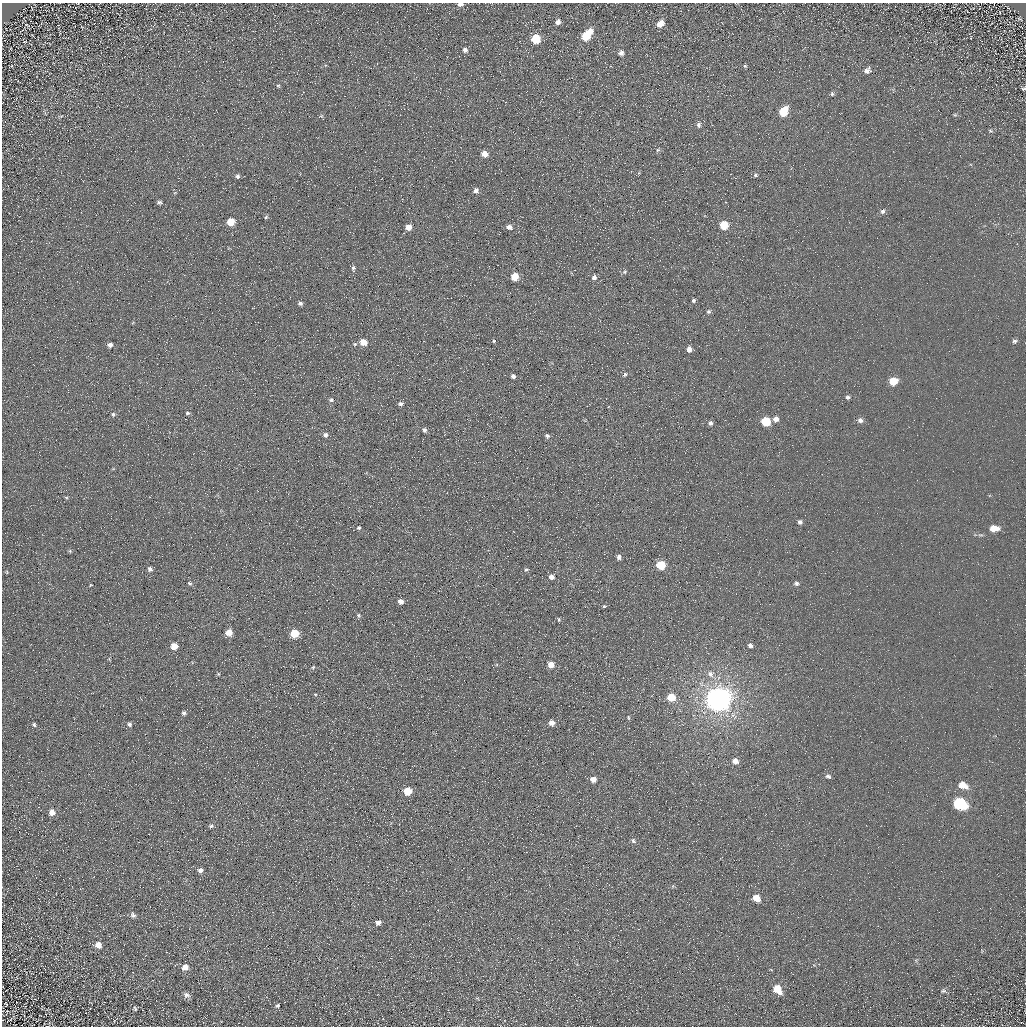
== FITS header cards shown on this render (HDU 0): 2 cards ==
NAXIS1  =                 1024 / Required FITS header
NAXIS2  =                 1024 / Required FITS header

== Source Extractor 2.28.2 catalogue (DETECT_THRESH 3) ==
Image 1024 x 1024 px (HDU 0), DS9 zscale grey, 1 PNG px = 1 image px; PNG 1028 x 1028 px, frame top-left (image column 1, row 1024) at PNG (2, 3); no overlay
Background 5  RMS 7.8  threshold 23.3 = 3 sigma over >= 5 px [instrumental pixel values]
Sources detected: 115; all 115 listed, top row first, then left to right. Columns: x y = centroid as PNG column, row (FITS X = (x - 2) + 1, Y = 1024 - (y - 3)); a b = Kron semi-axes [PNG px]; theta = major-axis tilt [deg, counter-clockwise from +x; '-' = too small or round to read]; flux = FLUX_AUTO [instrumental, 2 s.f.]
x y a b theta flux
460 4 6 4 3 2000
407 11 3 2 - 510
1020 19 5 2 - 390
558 22 6 5 - 2000
660 24 8 6 46 5000
586 35 11 6 49 17000
536 39 6 6 - 18000
24 42 3 2 - 340
465 50 6 5 - 1600
621 53 6 5 - 2000
745 66 5 5 - 560
867 71 8 7 - 2300
278 85 6 4 0 590
1024 89 5 4 - 730
832 94 6 5 - 800
783 112 7 5 54 16000
955 115 6 3 -17 570
699 125 6 5 - 1400
990 131 6 4 -3 640
658 150 6 4 43 800
484 154 5 5 - 4500
756 175 5 4 - 880
237 176 6 5 - 1200
476 190 5 4 - 2400
159 202 6 5 - 1100
882 211 6 6 - 1300
266 217 5 5 - 740
231 222 6 5 - 10000
724 225 6 5 - 16000
408 227 5 5 - 3700
509 227 5 5 - 2400
353 268 7 5 81 980
625 272 6 5 - 1000
515 277 5 5 - 11000
594 277 6 5 - 1900
694 300 5 4 - 990
300 303 5 4 - 1400
709 311 6 5 - 1000
120 319 2 2 - 270
494 341 4 4 - 600
1014 341 7 6 - 1300
363 342 5 5 - 7100
110 345 5 5 - 1800
689 349 5 4 - 3400
625 374 5 4 - 880
513 376 4 4 - 1500
893 381 7 5 13 10000
848 397 5 4 - 1200
331 400 5 4 - 900
401 404 6 4 19 1200
187 413 4 3 - 760
113 414 6 5 - 950
776 419 6 6 - 3000
860 420 6 6 - 2000
766 421 6 6 - 21000
711 423 6 5 - 1500
425 430 5 4 - 1200
325 435 6 5 - 1400
547 436 5 5 - 1000
66 497 6 3 -20 560
800 522 5 5 - 1400
359 528 5 5 - 940
994 528 9 6 -1 6300
294 547 2 2 - 2700
70 551 6 4 -48 590
619 557 4 4 - 1800
661 565 6 5 - 18000
150 569 6 5 - 1600
526 570 5 3 - 560
551 577 5 5 - 2300
190 583 6 4 -17 870
796 583 5 5 - 1400
90 585 5 3 - 400
400 601 6 5 - 2400
604 606 5 3 - 560
358 615 6 6 - 950
559 620 6 3 -71 480
229 633 6 5 - 5600
294 633 6 5 - 15000
750 645 6 5 - 1300
174 646 5 5 - 6900
551 664 6 5 - 5400
313 667 7 5 67 710
218 674 5 4 - 600
710 674 10 8 -49 3100
315 694 4 4 - 540
671 697 6 6 - 11000
718 699 8 8 - 820000
184 713 5 5 - 1300
628 718 6 3 -81 550
552 723 5 5 - 3500
130 724 6 5 - 1100
34 725 5 4 - 900
735 761 6 5 - 3500
828 776 7 5 -34 1200
593 779 5 4 - 4200
963 785 9 6 -26 7000
407 791 6 5 - 12000
960 804 9 6 -26 57000
52 812 7 6 - 3300
211 826 6 5 - 1100
633 841 6 5 - 1100
200 870 5 5 - 2000
756 898 6 5 - 6600
133 915 7 6 - 1400
378 923 5 4 - 2000
98 945 8 7 - 3300
185 967 7 6 - 3700
777 989 8 6 -50 11000
943 991 8 6 -3 1200
186 995 9 7 -12 2000
6 1004 4 2 - 480
277 1006 6 5 - 910
135 1009 6 4 -55 800
2 1020 3 2 - 460
At the frame edge (FLAGS 8, measured only in part): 3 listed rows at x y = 460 4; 1024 89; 2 1020